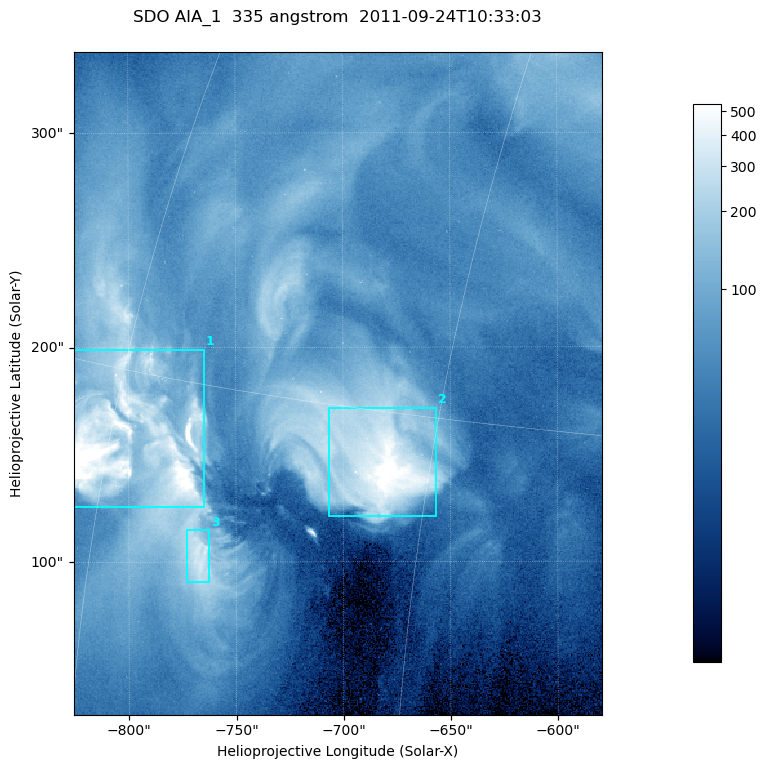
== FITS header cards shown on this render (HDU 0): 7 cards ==
TELESCOP= 'SDO     '           /
INSTRUME= 'AIA_1   '           /
WAVELNTH=                  335 /
WAVEUNIT= 'angstrom'           /
DATE-OBS= '2011-09-24T10:33:03.62' /
CTYPE1  = 'HPLN-TAN'           /
CTYPE2  = 'HPLT-TAN'           /

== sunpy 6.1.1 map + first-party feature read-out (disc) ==
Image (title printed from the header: SDO AIA_1  335 angstrom  2011-09-24T10:33:03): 410 x 514 px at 0.601 arcsec/px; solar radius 956 arcsec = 1592 px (partial field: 2.6% of the solar disc is inside the frame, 100% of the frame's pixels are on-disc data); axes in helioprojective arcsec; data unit not stated in the header (colour bar unlabelled)
Pointing: header CRPIX1/2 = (2042.06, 2043.86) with CRVAL1/2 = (0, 0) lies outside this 410 x 514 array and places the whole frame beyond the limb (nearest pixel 1.41 R_sun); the SolarSoft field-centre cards XCEN/YCEN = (-702.4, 183.2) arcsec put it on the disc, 1317 arcsec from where CRPIX/CRVAL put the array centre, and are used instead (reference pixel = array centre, CRVAL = XCEN/YCEN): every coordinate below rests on XCEN/YCEN
Orientation: roll -0.143 deg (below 1 deg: not rotated)
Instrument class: DISC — disc imager (sunpy class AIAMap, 335 A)
Bright regions (active regions / flare kernels): reference = the on-disc median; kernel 3 px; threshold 5 sigma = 185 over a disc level ~58.4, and >= 1.15x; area >= 210 px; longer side >= 5 px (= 3 arcsec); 3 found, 3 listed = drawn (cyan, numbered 1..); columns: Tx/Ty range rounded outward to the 2 arcsec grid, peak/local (2 s.f.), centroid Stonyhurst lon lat
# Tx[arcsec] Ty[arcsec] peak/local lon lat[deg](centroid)
1 -826..-764 124..200 42 -59 +13
2 -708..-656 120..172 10 -47 +14
3 -774..-762 90..116 5.9 -54 +10